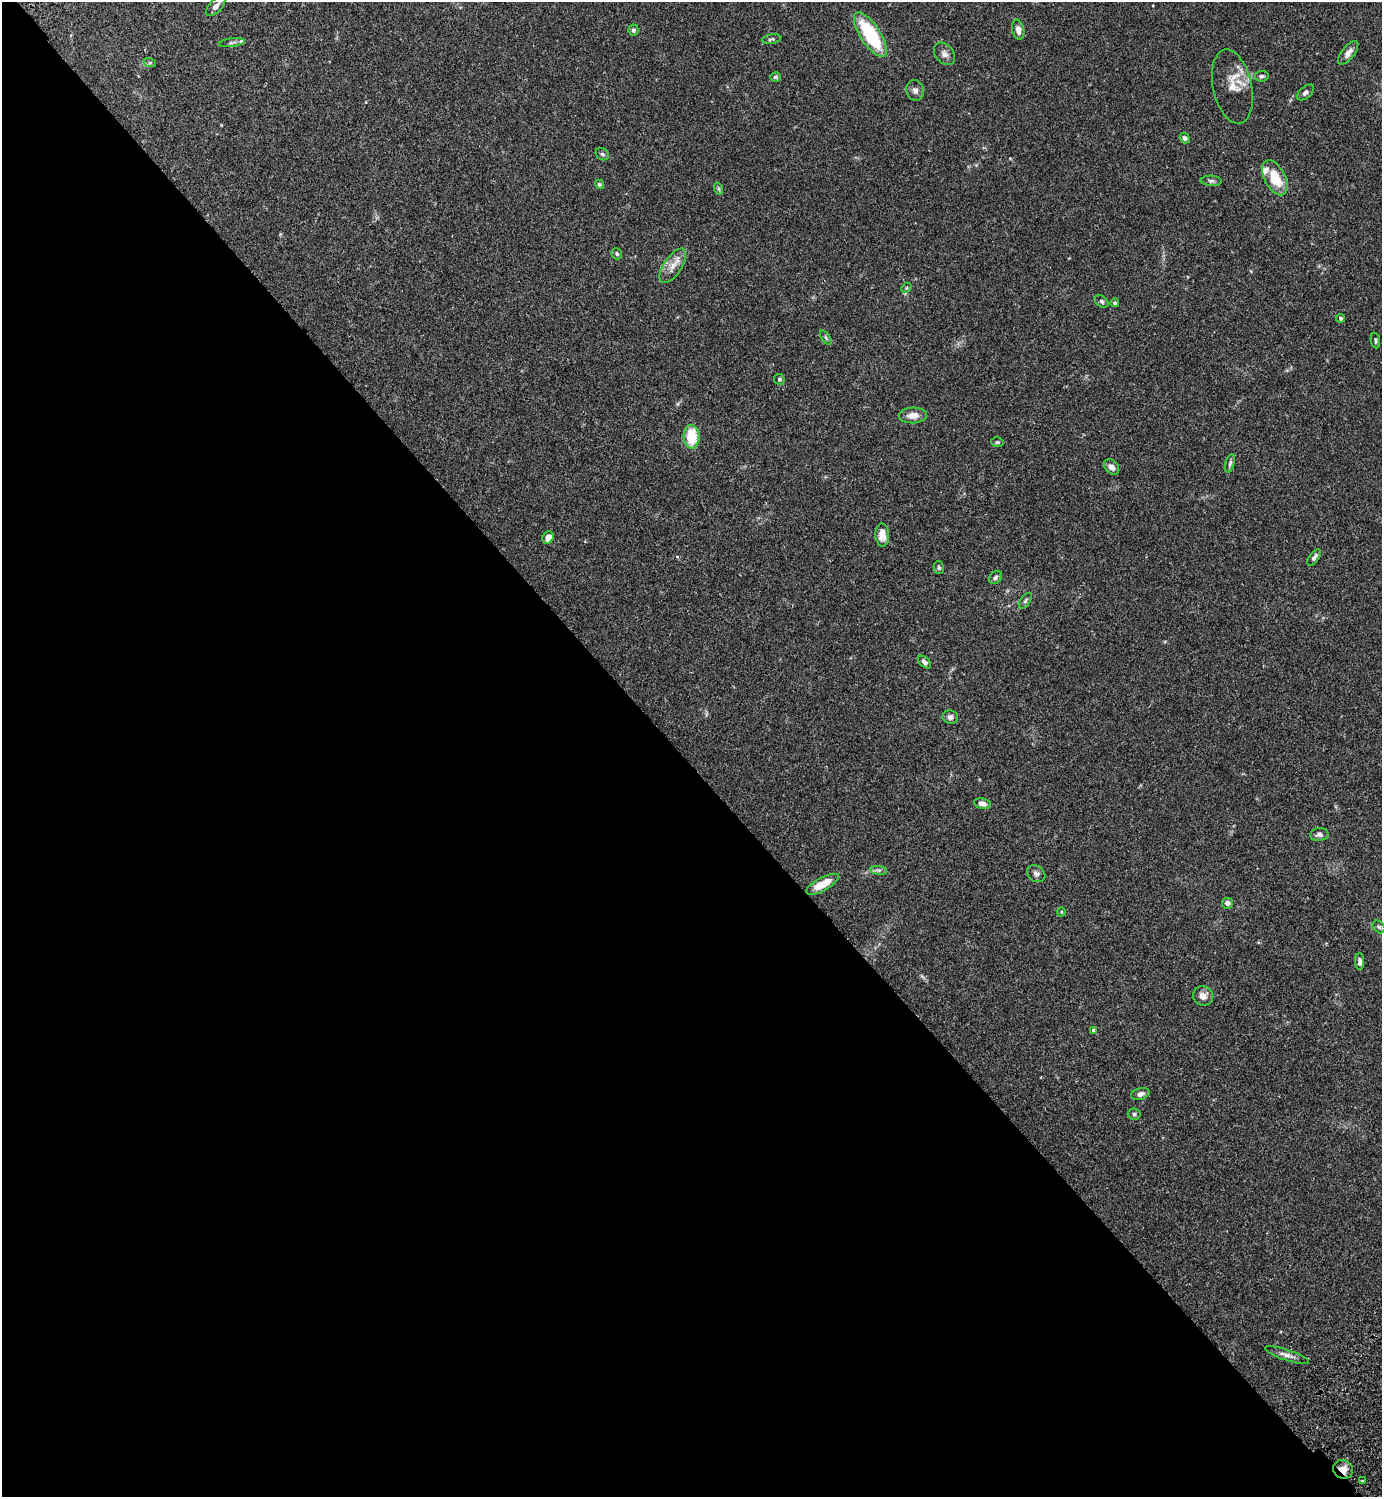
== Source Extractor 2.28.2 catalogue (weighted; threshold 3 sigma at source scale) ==
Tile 9 of 4 x 4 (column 1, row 3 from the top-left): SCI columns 345-1724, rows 1539-3033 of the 6070 x 6069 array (HDU 1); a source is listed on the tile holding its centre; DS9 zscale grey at full resolution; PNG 1384 x 1499 px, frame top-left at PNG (2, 2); each listed source drawn as its Kron ellipse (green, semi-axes under 4 px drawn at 4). Shown black and unused: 49% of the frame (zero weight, under 2 of 3 exposures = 3% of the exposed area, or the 3 px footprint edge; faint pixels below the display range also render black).
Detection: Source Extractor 2.28.2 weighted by HDU 2 'WHT'; one run over the whole footprint, this tile lists its part. Background 0.091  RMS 0.0057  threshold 0.0255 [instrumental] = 3 sigma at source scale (4.5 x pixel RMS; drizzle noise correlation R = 1.50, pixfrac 1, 0.05/0.05 arcsec/px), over >= 5 px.
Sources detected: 61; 1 cosmic-ray / hot-pixel residue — neither listed nor drawn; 2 inside a brighter listed object's ellipse — not listed separately; the other 58 listed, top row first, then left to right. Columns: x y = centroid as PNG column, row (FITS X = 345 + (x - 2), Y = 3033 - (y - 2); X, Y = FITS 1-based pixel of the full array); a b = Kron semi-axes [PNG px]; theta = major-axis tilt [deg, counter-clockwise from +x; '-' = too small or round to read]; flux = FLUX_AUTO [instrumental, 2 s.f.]
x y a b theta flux
216 6 12 6 47 2.6
633 30 5 5 - 1.3
1018 30 10 6 -79 3.6
870 35 26 10 -57 38
772 39 9 4 10 1.2
232 42 13 3 8 1.2
1348 53 14 6 52 3.5
944 54 12 9 -50 2.6
150 63 6 4 -18 0.77
1262 76 7 5 7 1
775 77 5 4 - 0.83
1232 87 38 19 -78 12
915 90 10 8 -71 2.3
1306 92 10 5 41 1.7
1185 138 5 4 - 1.2
602 154 7 5 -32 0.99
1275 178 19 10 -62 15
1211 181 10 5 -4 1.2
599 184 5 4 - 0.93
719 189 6 4 -71 0.8
617 254 6 5 - 0.91
673 266 20 9 56 5.5
906 288 6 4 47 0.75
1101 301 8 5 -41 1.2
1115 303 4 4 - 0.76
1341 318 4 4 - 0.91
826 338 8 4 -55 0.82
1375 340 8 4 -80 0.98
779 379 5 5 - 0.86
913 415 14 8 2 4.9
691 437 12 8 -88 18
997 442 6 4 -13 0.8
1230 463 9 4 77 1.1
1111 467 9 6 -45 3.1
882 535 11 7 -87 5.1
548 538 6 5 - 3.8
1314 557 10 5 55 1.6
939 568 7 5 -77 0.92
995 577 7 5 46 1.3
1025 601 9 4 54 1.1
924 662 8 5 -43 1.5
950 717 8 6 -7 2.1
982 804 8 5 -11 3.2
1319 834 9 6 8 1.8
879 870 8 4 -7 1.3
1036 874 10 7 -37 1.9
822 884 18 6 28 9.6
1227 903 5 5 - 2.2
1061 912 5 3 - 0.42
1379 927 7 5 -44 1.2
1360 962 8 4 -90 2.1
1203 996 10 9 - 3.8
1093 1030 4 3 - 0.73
1140 1094 9 6 16 2.3
1134 1114 6 5 - 1.1
1287 1355 23 5 -18 3
1343 1469 10 9 - 5
1362 1481 3 3 - 0.68
Overlapping masked pixels (flux is a lower limit): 1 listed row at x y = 1343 1469